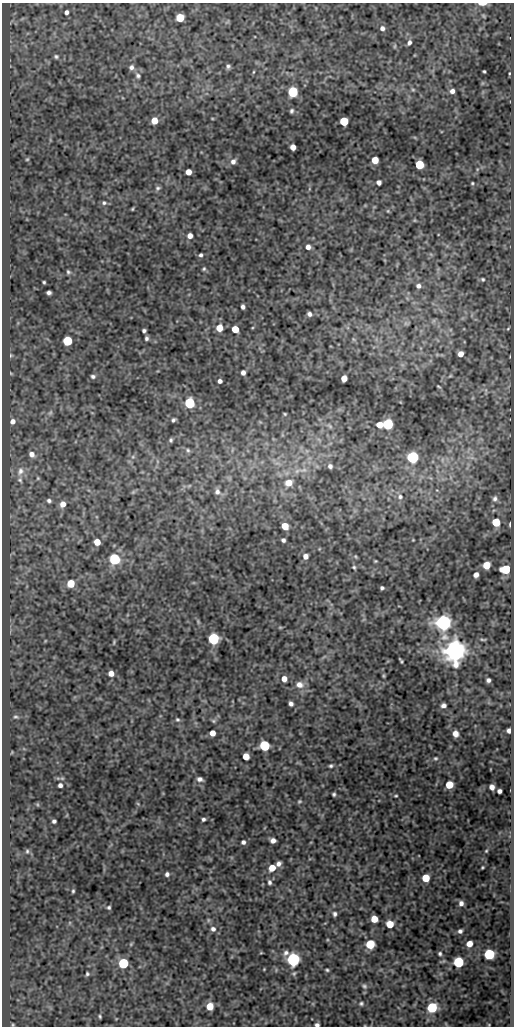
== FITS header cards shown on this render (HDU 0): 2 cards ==
NAXIS1  =                  512
NAXIS2  =                 1024

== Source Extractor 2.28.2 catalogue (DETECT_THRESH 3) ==
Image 512 x 1024 px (HDU 0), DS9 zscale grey, 1 PNG px = 1 image px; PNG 516 x 1028 px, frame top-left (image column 1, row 1024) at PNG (2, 3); no overlay
Background 49.3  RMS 0.55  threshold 1.64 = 3 sigma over >= 5 px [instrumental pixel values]
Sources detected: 174; all 174 listed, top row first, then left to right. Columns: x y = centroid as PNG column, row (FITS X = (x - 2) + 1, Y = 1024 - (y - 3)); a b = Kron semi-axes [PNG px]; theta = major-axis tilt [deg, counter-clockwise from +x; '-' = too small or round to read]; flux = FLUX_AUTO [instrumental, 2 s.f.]
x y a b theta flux
482 4 7 2 0 390
66 12 4 4 - 120
483 16 5 4 - 43
180 18 5 5 - 1200
382 28 6 5 - 130
409 42 6 4 62 110
56 56 5 5 - 65
228 66 5 5 - 83
131 67 6 6 - 120
484 71 3 3 - 43
253 72 5 3 - 33
509 73 5 3 - 34
138 76 7 6 - 83
413 90 5 5 - 48
452 91 5 5 - 150
293 92 6 5 - 3400
292 111 5 4 - 70
154 121 5 5 - 520
344 121 5 5 - 1700
293 147 5 5 - 290
27 159 5 4 - 38
375 160 5 5 - 740
233 162 7 6 - 140
419 165 5 5 - 1800
188 172 5 5 - 320
379 182 5 4 - 130
472 183 3 2 - 36
158 188 7 6 - 80
104 203 6 5 - 74
132 209 3 2 - 35
388 211 5 4 - 39
190 236 5 4 - 210
308 247 6 6 - 160
201 255 4 4 - 72
204 269 4 4 - 52
68 272 6 4 -72 63
483 279 4 4 - 51
44 282 3 3 - 47
418 286 6 6 - 130
49 293 5 4 - 98
243 307 5 4 - 100
309 314 5 4 - 110
406 323 8 6 -11 73
219 328 6 5 - 550
508 328 5 3 - 32
235 329 5 5 - 720
144 331 4 4 - 79
146 338 5 4 - 81
353 339 6 4 -71 49
67 341 5 5 - 2400
461 354 5 4 - 290
11 355 5 4 - 38
243 373 5 4 - 140
93 376 5 4 - 80
450 376 6 3 18 33
344 378 5 5 - 360
220 381 4 4 - 120
438 386 5 3 - 35
190 403 6 5 - 4100
50 413 9 4 54 89
285 414 3 3 - 35
173 420 4 3 - 65
13 421 6 6 - 180
388 424 6 5 - 3900
380 425 5 5 - 390
330 426 9 4 -36 66
171 440 5 4 - 62
188 450 7 5 -47 74
32 454 7 6 - 210
133 457 6 4 -18 51
413 457 6 6 - 5600
442 460 7 4 72 70
330 466 5 5 - 110
303 470 16 6 5 280
20 471 13 9 70 290
38 478 5 4 - 43
20 480 9 7 -48 120
289 483 8 7 - 430
189 486 6 4 19 52
133 492 7 4 45 51
217 492 9 8 - 170
400 497 8 8 - 150
495 499 6 5 - 89
49 501 6 5 - 90
63 504 7 6 - 270
496 522 5 5 - 1200
510 524 4 2 - 50
285 526 5 5 - 670
283 540 4 4 - 89
413 540 2 2 - 26
97 542 5 5 - 440
305 556 6 5 - 210
355 556 6 4 -46 44
114 559 6 6 - 4500
375 561 3 3 - 35
486 565 5 5 - 650
354 567 5 4 - 53
505 569 6 5 - 1600
476 575 5 4 - 170
71 583 5 5 - 920
382 588 4 4 - 69
443 623 6 6 - 20000
280 627 6 4 0 37
444 637 11 10 - 280
213 639 6 5 - 5500
114 642 6 3 73 42
455 651 7 7 - 52000
401 661 6 2 -60 53
111 673 5 5 - 240
383 676 5 3 - 39
284 679 6 5 - 230
488 680 4 4 - 99
299 685 11 9 -13 250
291 704 5 4 - 110
443 705 5 4 - 120
15 717 7 3 0 53
177 719 6 5 - 59
213 721 7 5 -1 60
509 731 4 4 - 140
212 733 5 5 - 280
455 734 5 5 - 220
265 746 5 5 - 3700
246 756 5 5 - 500
435 758 5 4 - 50
331 766 5 4 - 61
200 779 7 5 -12 130
60 785 4 4 - 100
449 785 5 5 - 950
492 787 5 5 - 200
499 791 4 4 - 120
334 794 4 3 - 60
396 796 3 2 - 37
299 801 6 5 - 51
138 804 6 4 -45 48
203 819 4 3 - 71
54 821 4 4 - 79
273 840 5 4 - 190
243 842 5 4 - 96
27 851 5 5 - 53
486 851 4 3 - 36
278 864 5 4 - 140
482 867 3 3 - 39
272 868 5 5 - 540
167 874 5 5 - 100
426 878 5 5 - 910
269 882 7 5 -86 89
73 891 4 3 - 48
461 903 6 5 - 140
109 907 5 5 - 62
335 914 6 5 - 86
374 919 5 5 - 650
390 924 5 5 - 800
213 929 7 6 - 130
460 931 5 4 - 99
370 944 6 5 - 1900
469 944 5 5 - 400
261 953 5 3 - 29
440 954 4 4 - 65
489 954 6 6 - 3600
293 959 6 6 - 11000
458 962 6 6 - 3800
123 963 6 5 - 3200
264 969 3 2 - 28
327 970 4 3 - 50
294 973 7 5 52 63
87 974 4 3 - 55
364 986 7 6 - 85
361 1003 5 5 - 58
210 1006 5 5 - 680
432 1008 6 5 - 3100
100 1016 3 2 - 44
13 1025 4 4 - 39
317 1025 4 3 - 92
489 1025 4 4 - 33
At the frame edge (FLAGS 8, measured only in part): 4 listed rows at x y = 482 4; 13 1025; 317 1025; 489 1025